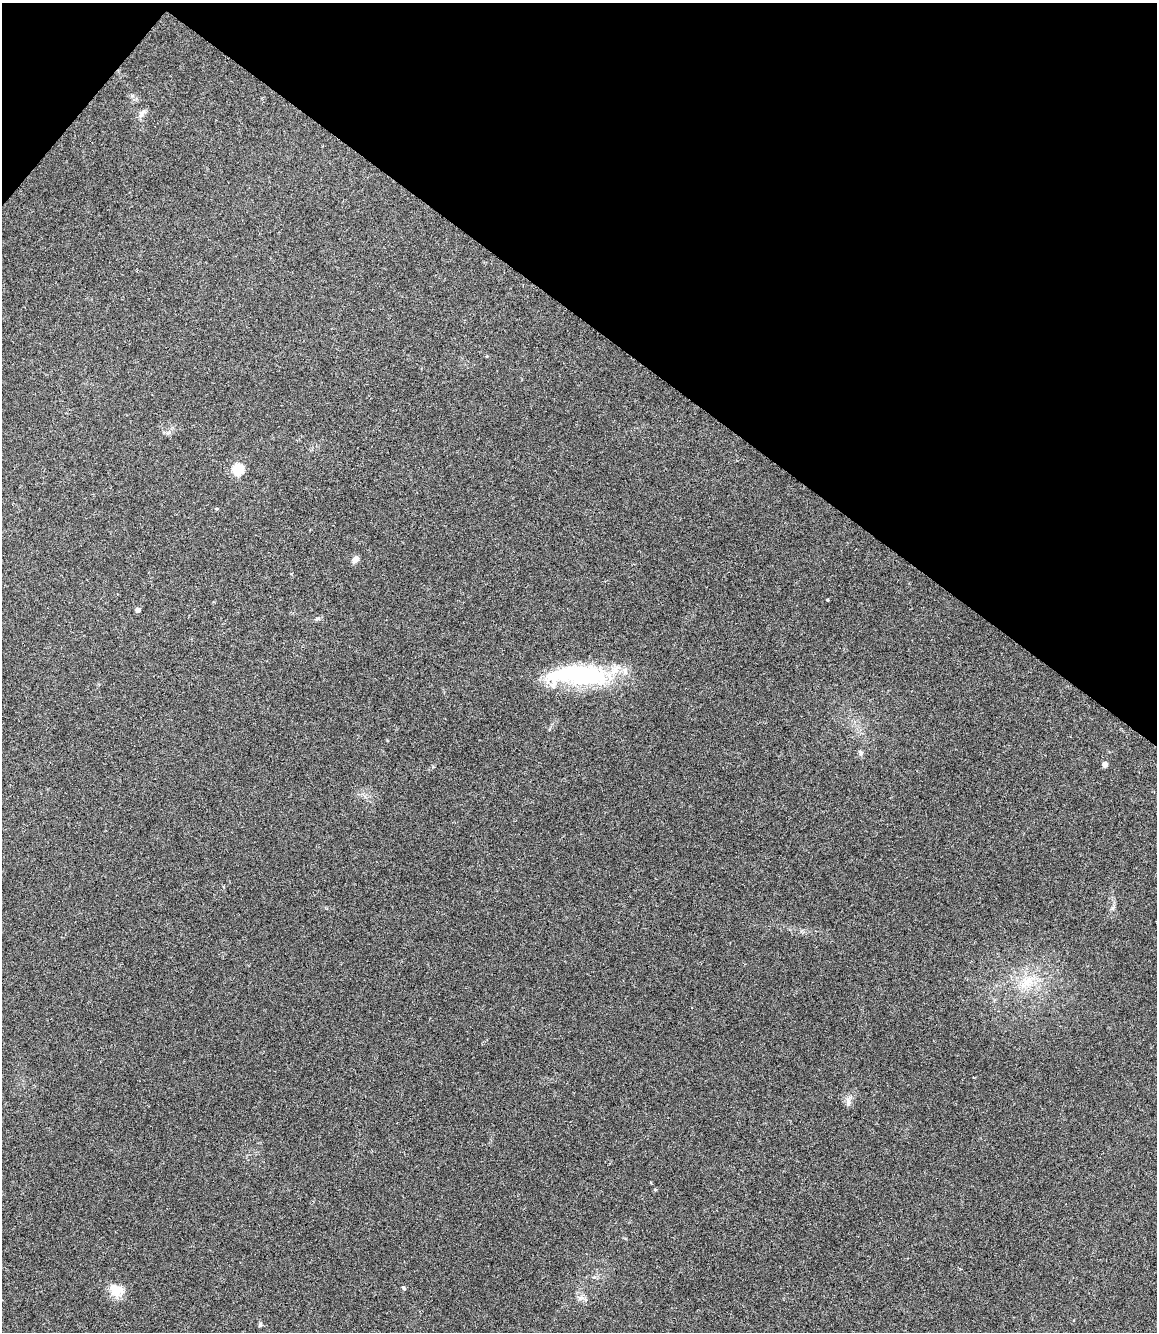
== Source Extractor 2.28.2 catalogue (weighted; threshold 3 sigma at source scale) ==
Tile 2 of 4 x 3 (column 2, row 1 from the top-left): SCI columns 1162-2316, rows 2892-4221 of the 4633 x 4420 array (HDU 1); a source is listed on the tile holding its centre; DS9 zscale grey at full resolution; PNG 1159 x 1334 px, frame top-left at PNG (2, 3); no overlay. Shown black and unused: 25% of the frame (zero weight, under 3 of 6 exposures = <1% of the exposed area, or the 3 px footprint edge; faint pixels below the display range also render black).
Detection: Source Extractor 2.28.2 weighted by HDU 2 'WHT'; one run over the whole footprint, this tile lists its part. Background 0.0673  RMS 0.0061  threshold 0.025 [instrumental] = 3 sigma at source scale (4.09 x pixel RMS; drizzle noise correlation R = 1.36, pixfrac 0.8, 0.0396/0.0396 arcsec/px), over >= 5 px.
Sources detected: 15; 1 inside a brighter object's white glare — not listed; the other 14 listed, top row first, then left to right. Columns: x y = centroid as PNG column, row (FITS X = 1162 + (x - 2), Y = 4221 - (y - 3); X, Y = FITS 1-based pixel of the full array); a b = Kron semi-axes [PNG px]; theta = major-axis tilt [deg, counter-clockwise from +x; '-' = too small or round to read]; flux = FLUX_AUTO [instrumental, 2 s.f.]
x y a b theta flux
143 112 11 6 34 2.2
238 469 6 6 - 47
355 559 9 6 50 2.8
828 600 4 3 - 0.49
137 610 4 4 - 2.6
583 676 67 25 1 65
861 753 9 6 -64 1.4
1105 765 4 4 - 3.8
1029 980 17 12 -52 10
848 1102 13 7 89 2.7
404 1288 7 3 -43 0.61
116 1290 20 14 -29 9.5
580 1298 9 4 -8 1.7
260 1325 6 5 - 0.97